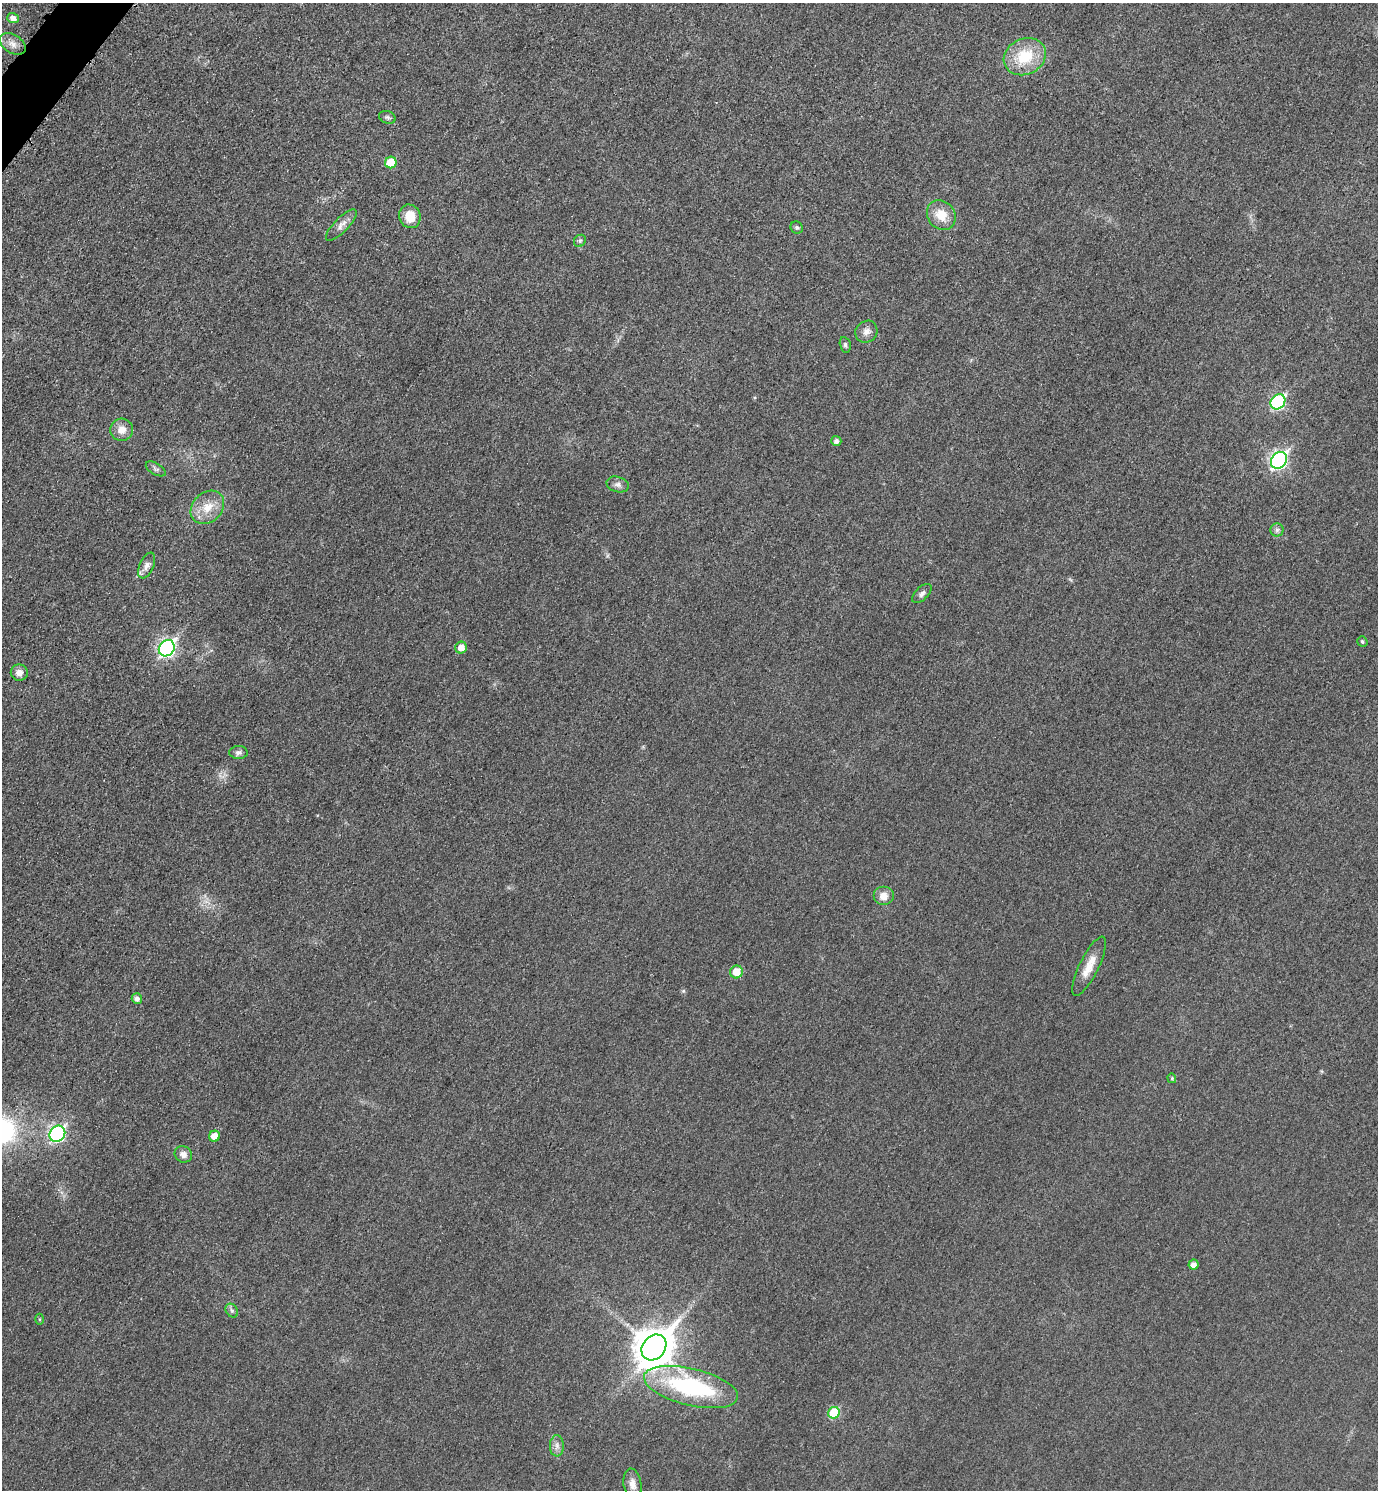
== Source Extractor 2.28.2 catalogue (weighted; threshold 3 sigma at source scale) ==
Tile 11 of 4 x 4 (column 3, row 3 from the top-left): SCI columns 2922-4297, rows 1511-2998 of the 5989 x 5986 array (HDU 1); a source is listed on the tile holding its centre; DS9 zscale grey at full resolution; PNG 1380 x 1492 px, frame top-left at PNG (2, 3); each listed source drawn as its Kron ellipse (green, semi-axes under 4 px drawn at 4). Shown black and unused: <1% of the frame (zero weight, under 3 of 5 exposures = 2% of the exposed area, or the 3 px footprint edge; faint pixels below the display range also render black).
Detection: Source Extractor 2.28.2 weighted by HDU 2 'WHT'; one run over the whole footprint, this tile lists its part. Background 0.0302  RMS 0.0055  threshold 0.0246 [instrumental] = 3 sigma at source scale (4.5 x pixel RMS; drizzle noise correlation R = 1.50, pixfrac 1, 0.05/0.05 arcsec/px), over >= 5 px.
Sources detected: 43; all 43 listed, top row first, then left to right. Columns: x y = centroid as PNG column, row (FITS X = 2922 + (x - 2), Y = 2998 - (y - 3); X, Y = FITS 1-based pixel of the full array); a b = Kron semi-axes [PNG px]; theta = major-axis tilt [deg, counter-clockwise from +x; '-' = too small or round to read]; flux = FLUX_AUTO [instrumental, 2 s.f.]
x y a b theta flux
13 18 6 5 - 3
13 44 14 9 -32 4.2
1025 57 22 18 25 22
387 117 8 6 -20 1.3
391 162 6 5 - 16
941 215 16 13 -51 9.8
410 216 12 10 -66 9.3
341 225 20 7 46 4
797 228 6 6 - 1.2
580 241 6 5 - 1.1
866 332 11 10 - 3.4
845 345 8 5 -77 1.3
1278 402 8 6 48 71
122 430 11 11 - 5.4
836 441 5 5 - 1.8
1279 460 9 7 52 160
156 469 11 5 -31 1.5
618 484 11 7 -16 2.3
207 507 18 14 45 10
1277 530 6 6 - 1.5
147 566 14 7 66 3.1
922 594 12 6 44 2
1362 641 5 5 - 0.98
167 648 9 7 51 150
461 648 6 5 - 6.2
19 673 8 8 - 3.3
238 752 9 6 0 1.8
883 896 10 9 - 5.1
1089 966 32 9 64 8.9
736 972 6 6 - 9.7
137 998 5 5 - 2.4
1172 1078 5 4 - 0.77
57 1134 8 7 - 100
214 1136 5 5 - 5.7
183 1154 9 8 - 3
1194 1264 5 5 - 3
232 1310 7 5 -55 1.5
39 1319 5 3 - 0.62
654 1347 14 11 50 1400
691 1387 48 18 -13 69
834 1413 6 5 - 21
557 1446 10 7 89 2.6
632 1484 15 9 -80 4